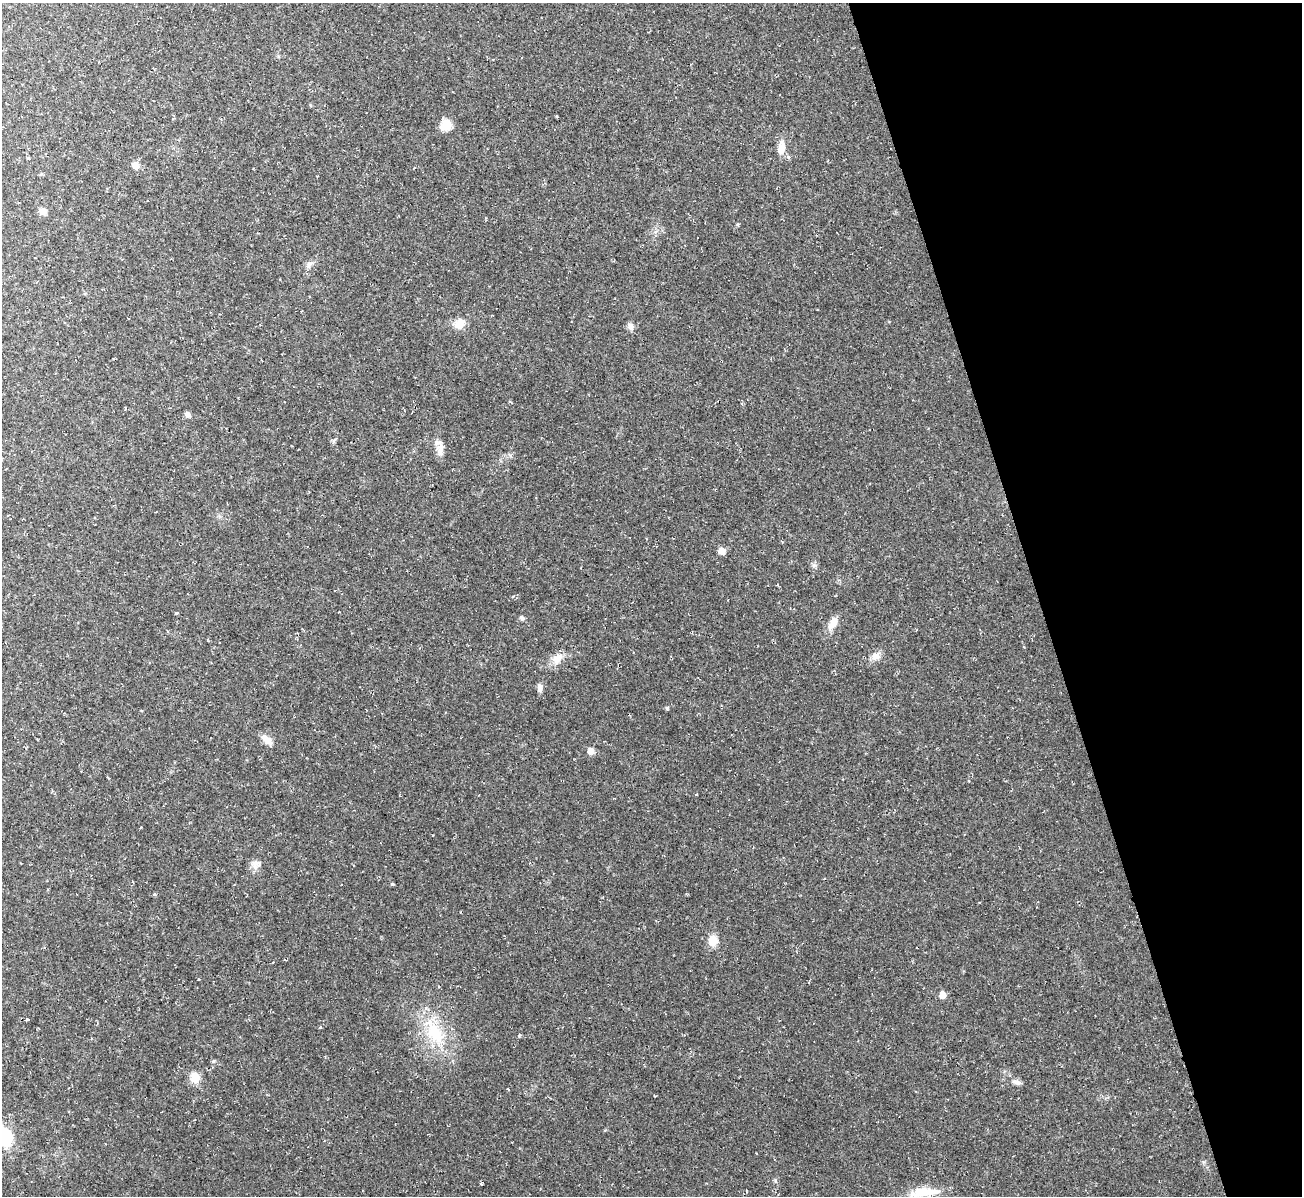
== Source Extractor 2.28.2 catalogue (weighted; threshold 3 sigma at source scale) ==
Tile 12 of 4 x 4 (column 4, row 3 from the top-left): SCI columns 3899-5198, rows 1336-2529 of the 5198 x 5179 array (HDU 1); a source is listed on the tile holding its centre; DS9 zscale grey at full resolution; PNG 1304 x 1198 px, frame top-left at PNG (2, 3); no overlay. Shown black and unused: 20% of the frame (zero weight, under 2 of 3 exposures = <1% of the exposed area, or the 3 px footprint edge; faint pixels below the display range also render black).
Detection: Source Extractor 2.28.2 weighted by HDU 2 'WHT'; one run over the whole footprint, this tile lists its part. Background 0.0232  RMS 0.0062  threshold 0.0278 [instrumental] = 3 sigma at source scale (4.5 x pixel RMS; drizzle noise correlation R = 1.50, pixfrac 1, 0.05/0.05 arcsec/px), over >= 5 px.
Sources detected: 36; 3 cosmic-ray / hot-pixel residue — not listed; the other 33 listed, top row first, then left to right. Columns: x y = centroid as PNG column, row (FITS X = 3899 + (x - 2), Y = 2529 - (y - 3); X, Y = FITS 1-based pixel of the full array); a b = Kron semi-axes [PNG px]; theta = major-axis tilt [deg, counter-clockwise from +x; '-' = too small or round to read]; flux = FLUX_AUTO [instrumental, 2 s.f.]
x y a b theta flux
445 125 13 13 - 7
781 148 21 9 83 5.9
135 165 8 7 - 4.4
43 211 8 7 - 3.3
309 264 10 7 56 2.2
459 324 15 11 33 6.8
631 326 9 7 -72 2.6
187 414 6 5 - 2.3
440 450 19 7 -88 4.6
722 551 6 6 - 5.4
814 565 6 4 19 1.1
339 612 2 2 - 0.42
177 613 4 3 - 0.9
522 618 6 6 - 1.5
833 623 16 8 60 6
876 656 12 9 14 4.2
557 658 16 12 33 6
540 688 11 6 -86 2.5
667 708 5 4 - 0.75
267 740 17 8 -46 4.6
591 751 7 7 - 3.9
968 781 4 3 - 0.46
256 864 14 10 25 3.7
392 884 4 4 - 0.76
713 941 11 9 89 7.7
199 979 3 2 - 0.71
942 995 6 5 - 5.1
28 1019 5 3 - 4.8
434 1032 32 18 -69 28
195 1077 8 8 - 11
1017 1082 12 6 -26 2.5
3 1137 9 7 -72 150
924 1192 37 11 4 14
Isophote crosses this tile's border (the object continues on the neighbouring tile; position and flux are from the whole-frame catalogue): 1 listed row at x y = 3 1137
Unlisted compact peaks at least as high as the median listed source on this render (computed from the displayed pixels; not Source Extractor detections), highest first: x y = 519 1036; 775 1180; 1204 1162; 320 1027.